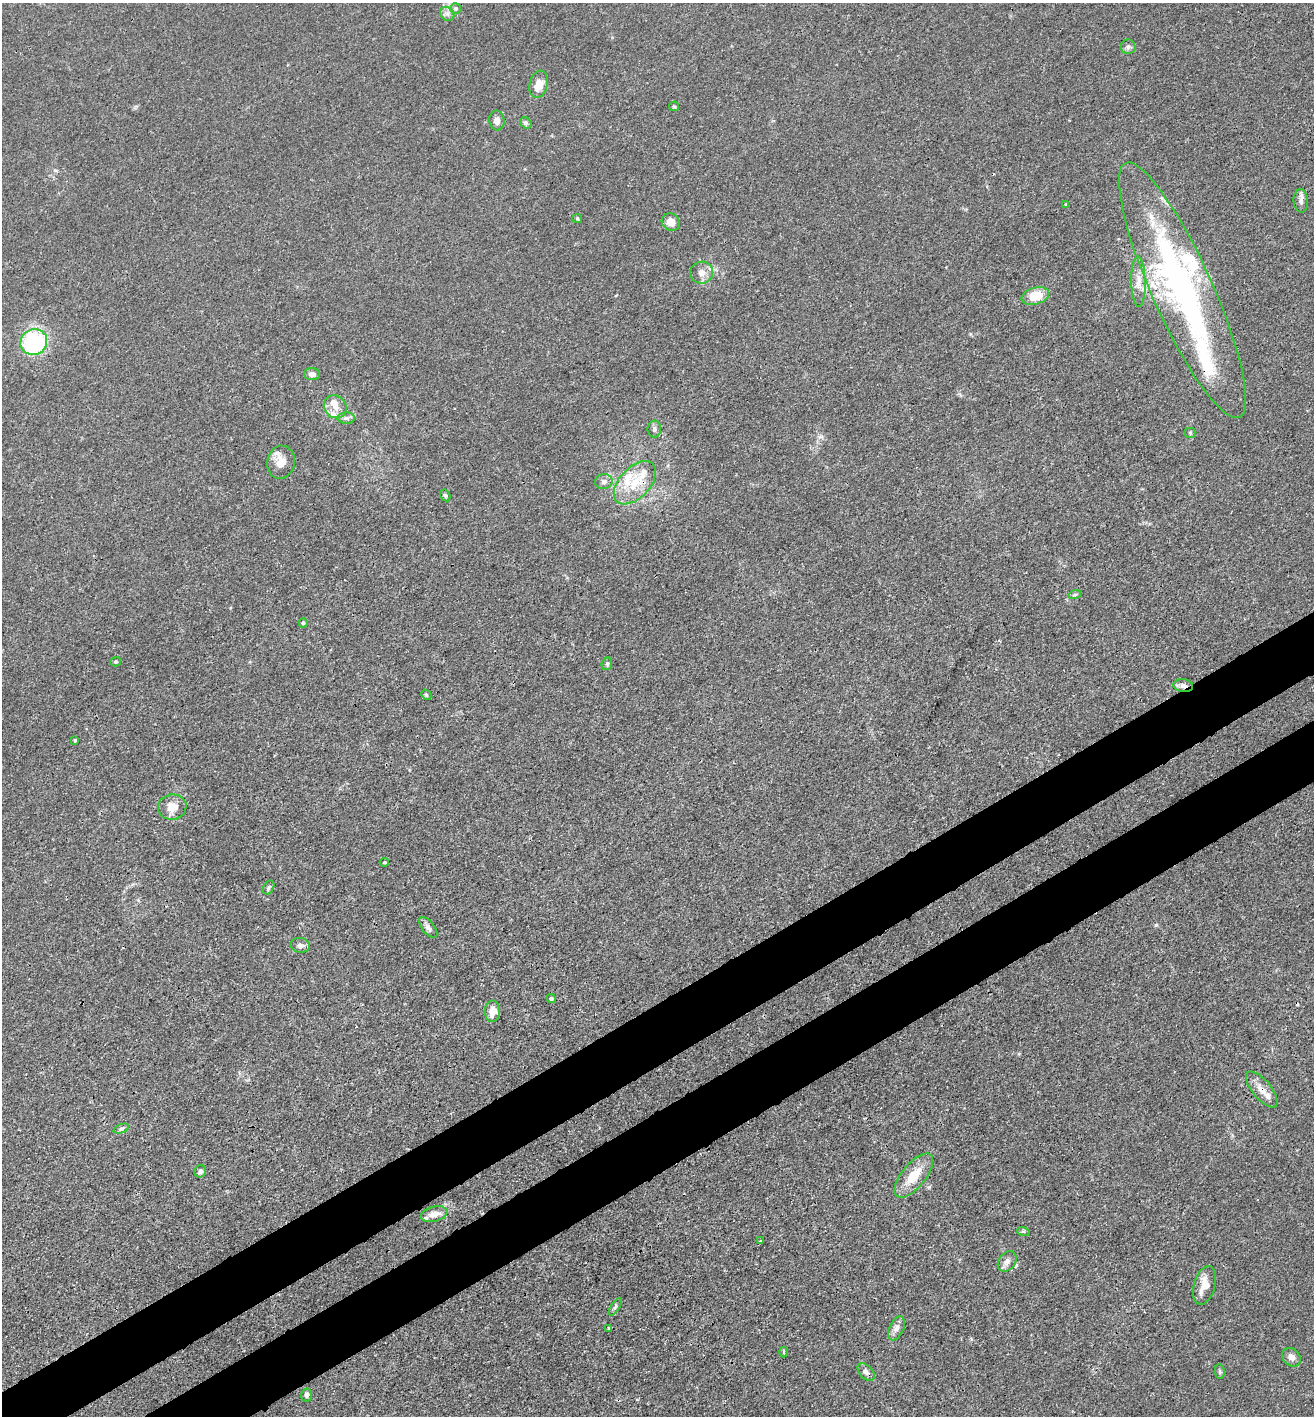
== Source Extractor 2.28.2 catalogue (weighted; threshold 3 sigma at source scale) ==
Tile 7 of 4 x 4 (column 3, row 2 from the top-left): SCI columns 2823-4134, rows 2912-4325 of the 5777 x 5823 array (HDU 1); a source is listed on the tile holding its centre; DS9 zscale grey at full resolution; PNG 1316 x 1418 px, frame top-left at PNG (2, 3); each listed source drawn as its Kron ellipse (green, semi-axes under 4 px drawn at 4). Shown black and unused: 8% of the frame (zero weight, under 3 of 4 exposures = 7% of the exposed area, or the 3 px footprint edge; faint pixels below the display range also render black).
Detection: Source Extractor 2.28.2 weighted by HDU 2 'WHT'; one run over the whole footprint, this tile lists its part. Background 0.027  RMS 0.003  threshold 0.0137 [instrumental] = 3 sigma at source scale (4.5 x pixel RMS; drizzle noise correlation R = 1.50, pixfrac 1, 0.05/0.05 arcsec/px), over >= 5 px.
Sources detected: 66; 1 cosmic-ray / hot-pixel residue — neither listed nor drawn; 9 inside a brighter listed object's ellipse — not listed separately; the other 56 listed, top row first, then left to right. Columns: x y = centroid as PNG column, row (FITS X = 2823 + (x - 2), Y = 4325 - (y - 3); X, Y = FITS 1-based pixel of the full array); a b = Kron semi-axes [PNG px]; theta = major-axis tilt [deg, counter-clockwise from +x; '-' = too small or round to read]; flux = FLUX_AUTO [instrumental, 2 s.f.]
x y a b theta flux
455 8 5 5 - 0.5
447 14 8 6 -46 0.99
1128 47 7 7 - 0.93
539 84 14 9 75 3.8
674 106 5 4 - 0.38
497 121 10 7 -84 1.6
526 123 6 5 - 0.65
1301 201 11 7 -86 1.4
1066 204 4 4 - 0.24
577 218 5 4 - 0.35
671 222 9 8 - 2.6
702 273 11 11 - 2.5
1138 282 25 7 -89 3.2
1182 290 139 30 -66 110
1035 296 14 8 16 6.8
34 342 13 12 - 32
312 374 8 6 -1 1.4
335 407 12 11 - 2.8
346 418 8 5 0 0.95
654 429 8 6 90 1
1190 433 5 5 - 0.44
281 462 16 14 79 3.7
604 482 9 7 10 1.3
635 483 26 15 46 8.5
445 495 6 5 - 0.57
1075 594 6 4 19 0.52
303 623 4 4 - 0.58
116 662 5 4 - 0.42
607 664 6 5 - 0.54
1183 686 10 6 -8 1.4
426 695 5 4 - 0.43
75 740 4 3 - 0.77
172 807 14 12 9 3.9
384 862 4 4 - 0.35
269 887 7 5 60 0.58
428 927 12 6 -51 1.2
300 945 10 7 -10 1.2
551 998 4 4 - 0.63
492 1011 10 7 88 3.1
1262 1089 22 9 -50 3.2
121 1129 8 4 22 0.65
200 1171 6 5 - 0.87
914 1176 27 12 51 6.7
434 1214 13 7 14 2.4
1023 1231 6 4 -18 0.44
761 1241 3 2 - 0.36
1007 1261 11 8 54 1.6
1205 1285 20 10 74 4.2
615 1307 10 3 58 0.59
609 1328 4 3 - 0.45
897 1328 13 7 67 1.6
784 1352 5 3 - 0.38
1291 1357 10 8 -45 1.6
866 1372 10 6 -46 1.1
1220 1372 7 4 -83 0.5
307 1395 6 5 - 1.3
Overlapping masked pixels (flux is a lower limit): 3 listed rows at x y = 1182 290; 1183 686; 1262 1089
Unlisted compact peaks at least as high as the median listed source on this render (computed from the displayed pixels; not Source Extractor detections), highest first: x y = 1156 925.